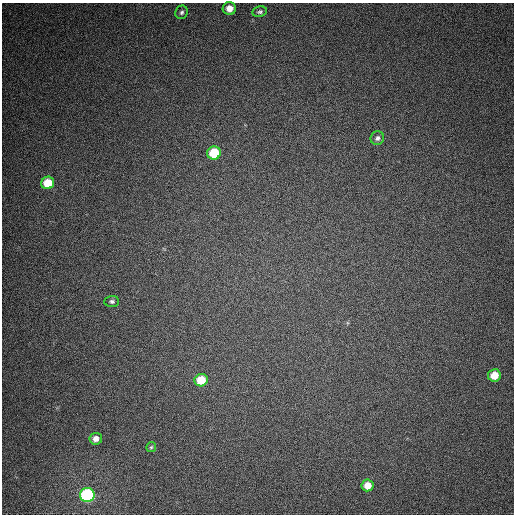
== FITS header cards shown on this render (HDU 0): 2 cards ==
NAXIS1  =                  512
NAXIS2  =                  512

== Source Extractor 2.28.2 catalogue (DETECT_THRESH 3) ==
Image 512 x 512 px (HDU 0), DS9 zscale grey, 1 PNG px = 1 image px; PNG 516 x 516 px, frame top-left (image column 1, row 512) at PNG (2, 3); each listed source drawn as its Kron ellipse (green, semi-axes under 4 px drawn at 4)
Background 369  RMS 8.8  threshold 26.3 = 3 sigma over >= 5 px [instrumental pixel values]
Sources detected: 13; all 13 listed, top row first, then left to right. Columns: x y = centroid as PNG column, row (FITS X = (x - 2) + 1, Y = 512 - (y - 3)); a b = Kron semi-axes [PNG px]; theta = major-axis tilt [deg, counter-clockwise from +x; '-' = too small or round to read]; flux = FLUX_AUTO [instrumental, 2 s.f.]
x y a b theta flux
229 8 6 6 - 5300
182 12 7 6 - 1500
260 12 7 5 12 1500
377 138 7 6 - 1900
214 153 7 6 - 22000
48 183 6 6 - 16000
112 301 7 5 4 1600
494 375 6 6 - 11000
201 380 6 6 - 16000
96 439 6 6 - 3800
151 447 5 5 - 850
367 485 6 6 - 7400
87 495 7 7 - 95000